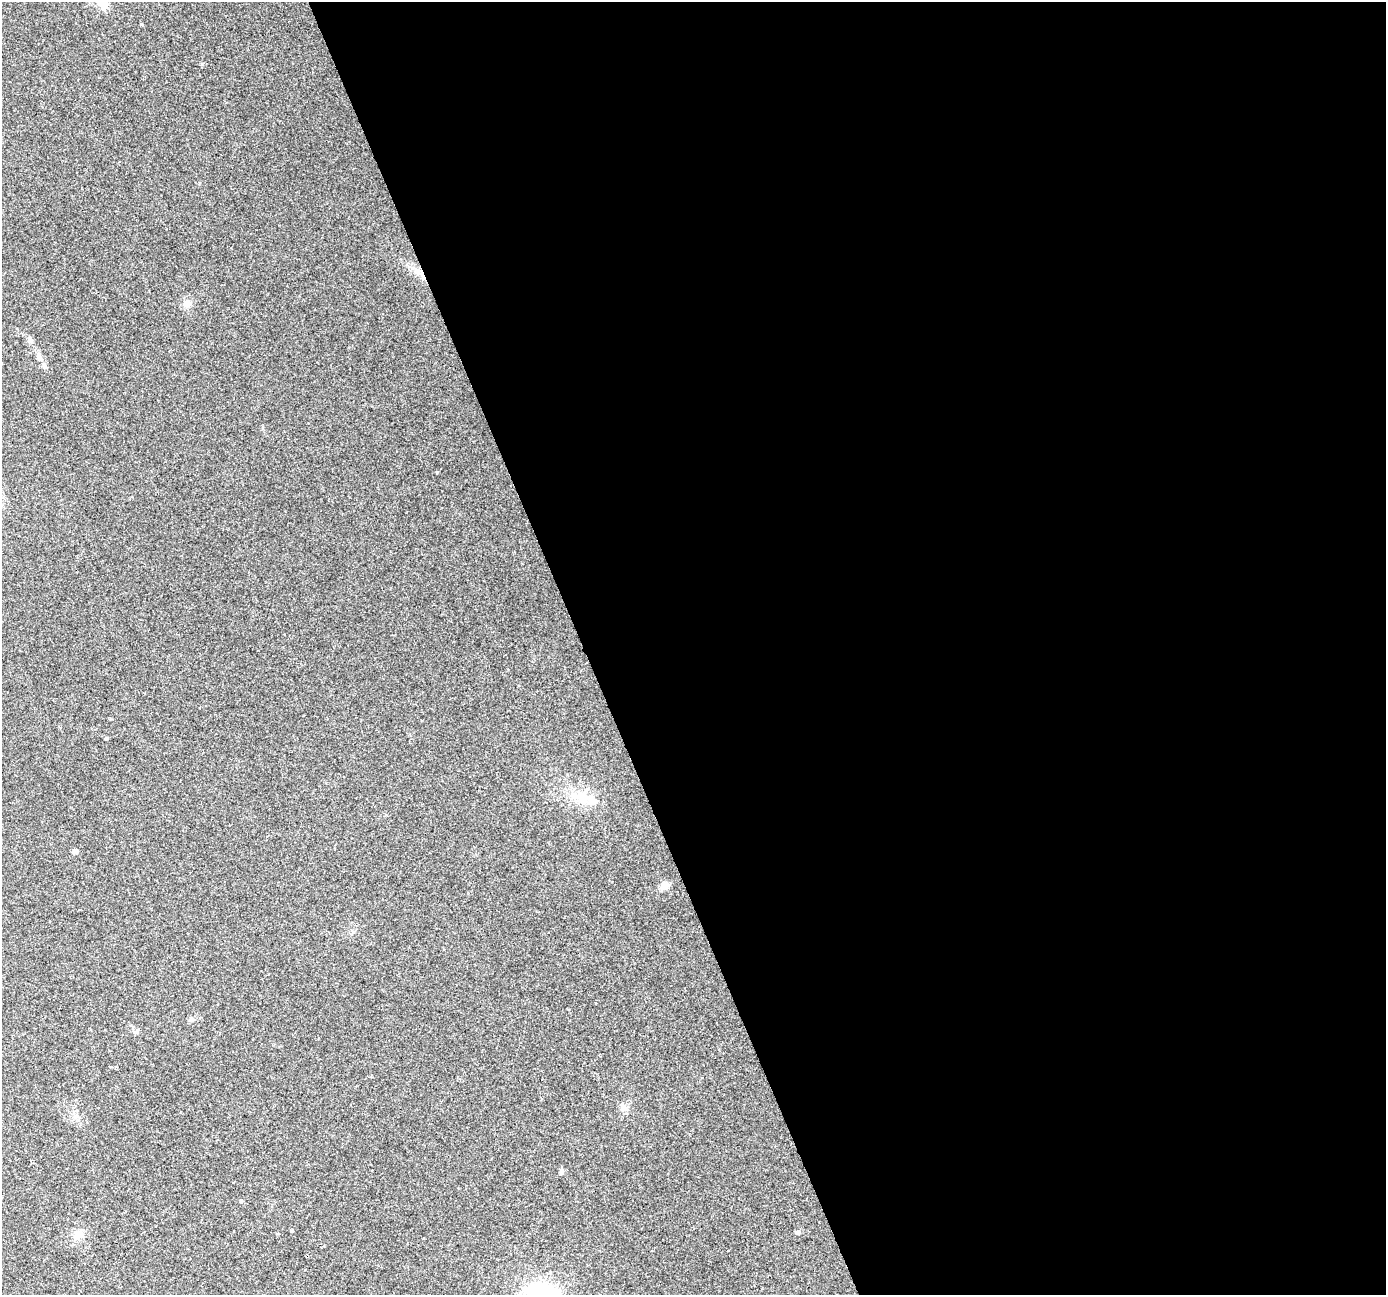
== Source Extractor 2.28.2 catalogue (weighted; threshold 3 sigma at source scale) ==
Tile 8 of 4 x 4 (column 4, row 2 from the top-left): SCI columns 4151-5534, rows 2717-4009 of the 5534 x 5378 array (HDU 1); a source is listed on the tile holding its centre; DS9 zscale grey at full resolution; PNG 1388 x 1297 px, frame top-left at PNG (2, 2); no overlay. Shown black and unused: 58% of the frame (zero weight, under 2 of 3 exposures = <1% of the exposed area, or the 3 px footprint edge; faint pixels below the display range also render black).
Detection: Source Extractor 2.28.2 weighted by HDU 2 'WHT'; one run over the whole footprint, this tile lists its part. Background 0.127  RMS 0.0089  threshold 0.0402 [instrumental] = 3 sigma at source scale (4.5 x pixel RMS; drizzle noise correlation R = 1.50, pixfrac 1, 0.0396/0.0396 arcsec/px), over >= 5 px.
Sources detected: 17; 1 cosmic-ray / hot-pixel residue — not listed; the other 16 listed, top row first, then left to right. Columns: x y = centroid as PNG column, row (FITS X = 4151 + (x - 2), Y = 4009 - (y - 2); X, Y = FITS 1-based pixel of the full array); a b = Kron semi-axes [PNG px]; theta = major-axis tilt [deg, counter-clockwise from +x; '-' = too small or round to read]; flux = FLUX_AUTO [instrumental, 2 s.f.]
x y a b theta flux
187 303 10 9 - 4.6
30 340 8 6 -71 2.9
39 358 12 7 -64 4.9
437 472 4 4 - 0.68
106 738 4 3 - 1
581 796 19 11 -64 14
75 851 4 4 - 4.9
664 885 5 5 - 20
192 1019 7 5 15 2.1
623 1107 10 7 -50 3.4
561 1171 8 5 82 1.9
241 1201 4 4 - 1.5
291 1231 4 3 - 3.8
797 1232 7 5 11 1.7
78 1235 14 9 42 7.1
541 1293 29 16 -7 83
Isophote crosses this tile's border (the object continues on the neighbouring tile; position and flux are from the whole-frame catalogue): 1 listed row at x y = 541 1293
Unlisted compact peaks at least as high as the median listed source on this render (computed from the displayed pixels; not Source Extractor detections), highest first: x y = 141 24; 202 64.